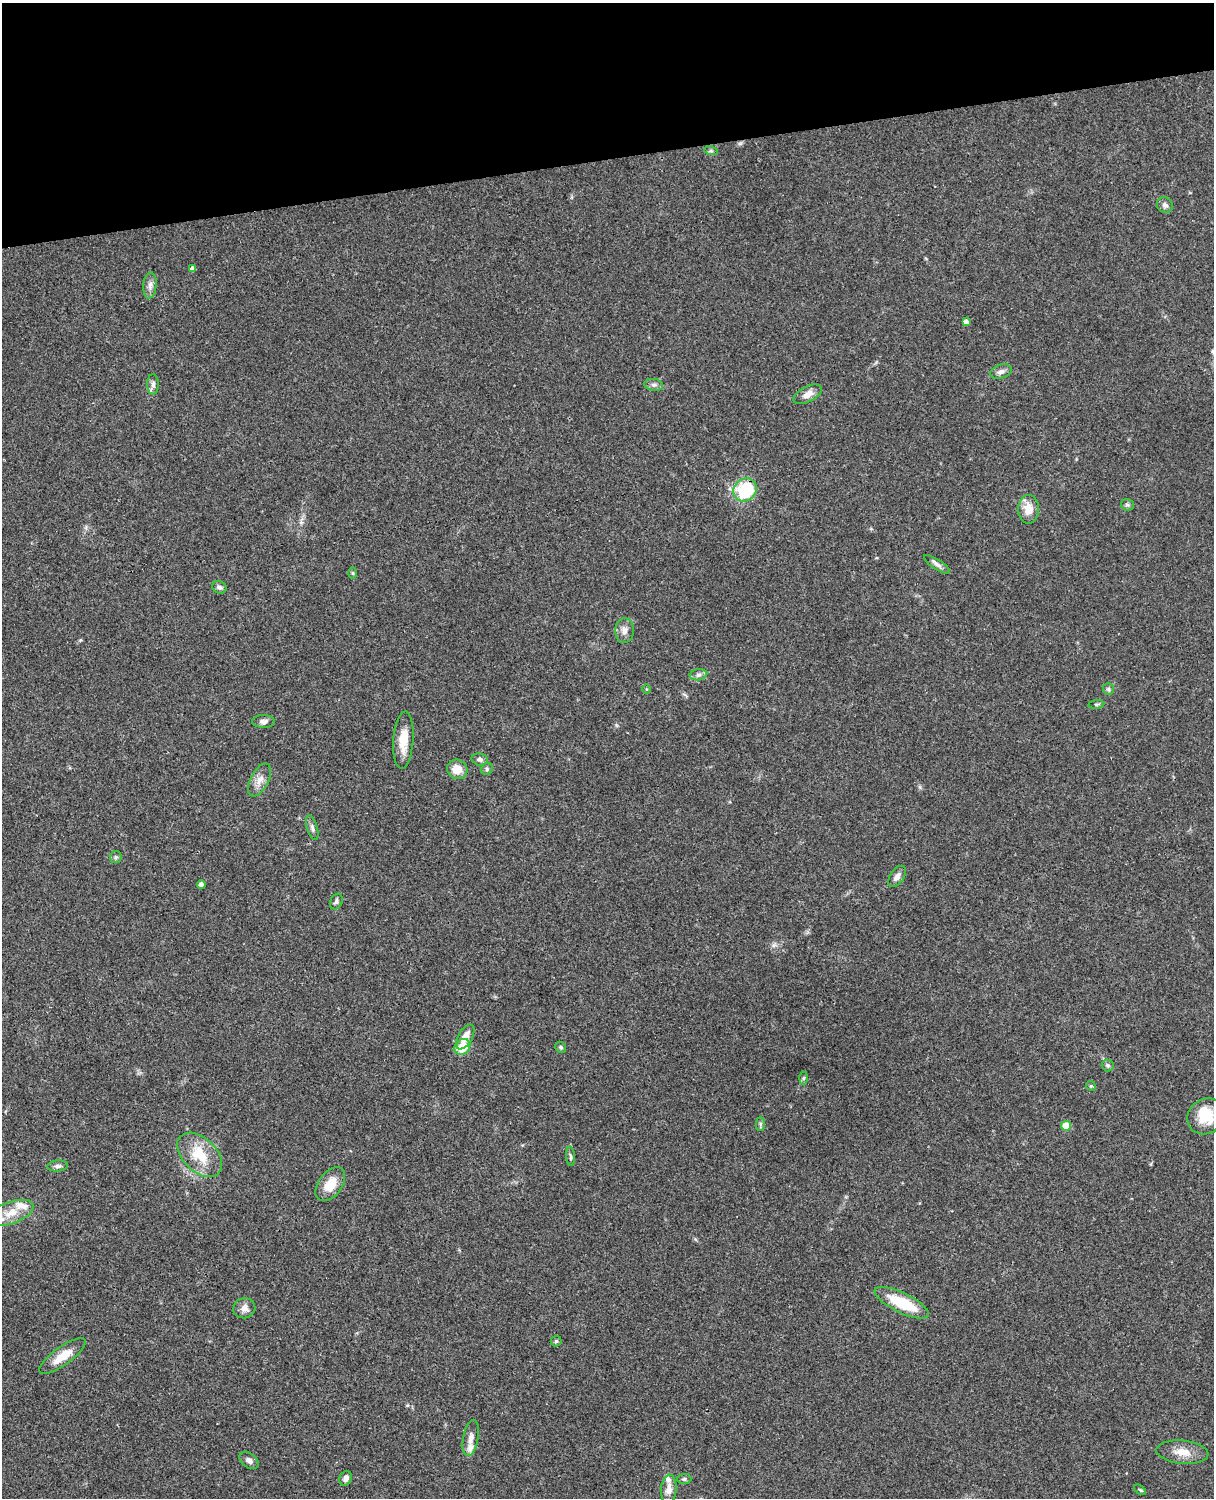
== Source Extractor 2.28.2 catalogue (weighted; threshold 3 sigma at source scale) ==
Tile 3 of 4 x 3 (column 3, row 1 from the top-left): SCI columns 2547-3758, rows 3269-4764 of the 5090 x 4927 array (HDU 1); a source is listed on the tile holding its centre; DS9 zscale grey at full resolution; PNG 1216 x 1500 px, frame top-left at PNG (2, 3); each listed source drawn as its Kron ellipse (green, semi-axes under 4 px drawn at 4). Shown black and unused: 10% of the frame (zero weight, under 3 of 4 exposures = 6% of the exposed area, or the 3 px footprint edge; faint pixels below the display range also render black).
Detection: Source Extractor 2.28.2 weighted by HDU 2 'WHT'; one run over the whole footprint, this tile lists its part. Background 0.0822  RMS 0.006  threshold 0.0272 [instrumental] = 3 sigma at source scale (4.5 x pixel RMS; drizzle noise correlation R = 1.50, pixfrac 1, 0.05/0.05 arcsec/px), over >= 5 px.
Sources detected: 61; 1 inside a brighter object's white glare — neither listed nor drawn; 4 inside a brighter listed object's ellipse — not listed separately; the other 56 listed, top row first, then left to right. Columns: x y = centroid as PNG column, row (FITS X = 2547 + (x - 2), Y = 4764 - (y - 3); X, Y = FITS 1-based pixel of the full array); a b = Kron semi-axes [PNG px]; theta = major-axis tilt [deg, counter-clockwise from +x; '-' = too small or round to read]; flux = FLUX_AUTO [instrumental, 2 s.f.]
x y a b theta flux
711 151 7 4 -18 1
1165 205 8 7 - 1.9
192 269 4 4 - 2.1
150 285 13 6 85 3
966 322 4 4 - 2.4
1001 371 11 6 16 2.5
153 384 10 5 89 2.1
654 385 9 6 -8 1.8
808 394 15 7 27 4.7
745 490 12 11 - 34
1127 505 6 5 - 1.2
1029 509 14 10 -90 8.5
937 564 15 5 -33 2.3
353 573 6 4 -89 0.72
219 587 7 6 - 1.5
624 631 12 9 86 3.9
698 675 9 5 7 1.8
646 689 5 3 - 0.53
1108 689 6 5 - 1
1096 704 8 4 8 1
263 722 11 6 -1 2.8
403 740 29 10 86 11
480 759 8 6 -11 1.9
457 769 10 9 - 8.6
487 769 6 5 - 1.1
259 780 18 9 63 5
312 828 13 5 -74 1.9
116 857 6 5 - 1
897 876 12 6 55 3.2
201 884 4 4 - 2.2
336 901 8 6 63 1.5
465 1037 14 7 61 6.9
462 1047 8 7 - 13
561 1047 6 5 - 1
1108 1065 6 6 - 1.2
804 1078 6 4 88 0.92
1091 1086 5 4 - 0.78
1206 1116 19 17 36 14
760 1124 7 4 90 1
1066 1126 5 5 - 10
200 1155 27 16 -44 19
570 1156 10 4 -85 1.3
58 1166 10 5 5 1.9
330 1184 19 11 54 11
11 1213 24 11 20 9.8
902 1303 30 10 -26 23
244 1308 11 10 - 3.6
556 1341 5 5 - 0.96
62 1356 28 9 36 10
471 1438 18 7 79 4.1
1182 1452 26 11 -6 8.8
249 1460 11 7 -39 2.5
346 1478 7 6 - 2.7
684 1479 7 5 1 1.1
669 1489 14 8 86 4.9
1140 1490 7 3 -37 0.71